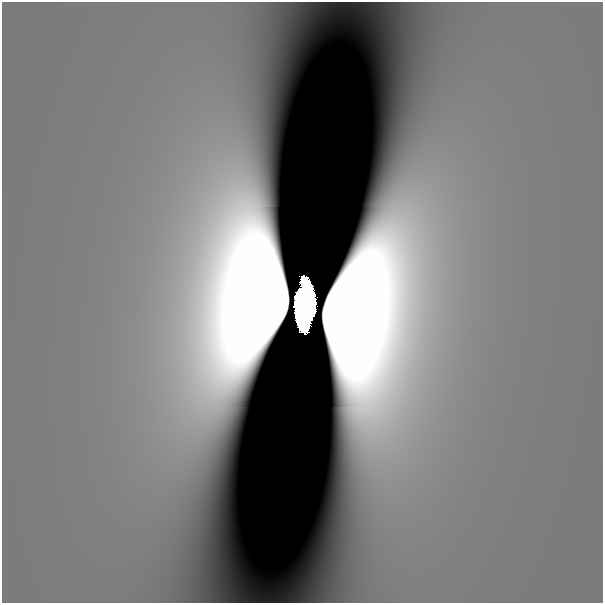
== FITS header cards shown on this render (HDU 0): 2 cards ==
NAXIS1  =                  601
NAXIS2  =                  601

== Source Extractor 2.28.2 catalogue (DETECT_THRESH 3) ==
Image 601 x 601 px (HDU 0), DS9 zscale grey, 1 PNG px = 1 image px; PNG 605 x 605 px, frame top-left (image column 1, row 601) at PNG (2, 2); no overlay
Background 5.45e-10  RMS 4.1e-10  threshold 1.24e-09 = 3 sigma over >= 5 px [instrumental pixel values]
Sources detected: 4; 2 with non-positive FLUX_AUTO (blend fragments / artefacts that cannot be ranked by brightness) are not listed; the other 2 listed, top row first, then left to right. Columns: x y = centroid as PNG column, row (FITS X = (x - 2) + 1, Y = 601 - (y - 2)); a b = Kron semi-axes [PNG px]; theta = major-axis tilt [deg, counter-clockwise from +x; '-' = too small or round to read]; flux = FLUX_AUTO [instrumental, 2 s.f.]
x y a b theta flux
307 285 13 5 -51 3.1
305 307 32 14 86 45
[2 non-positive-flux detections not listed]